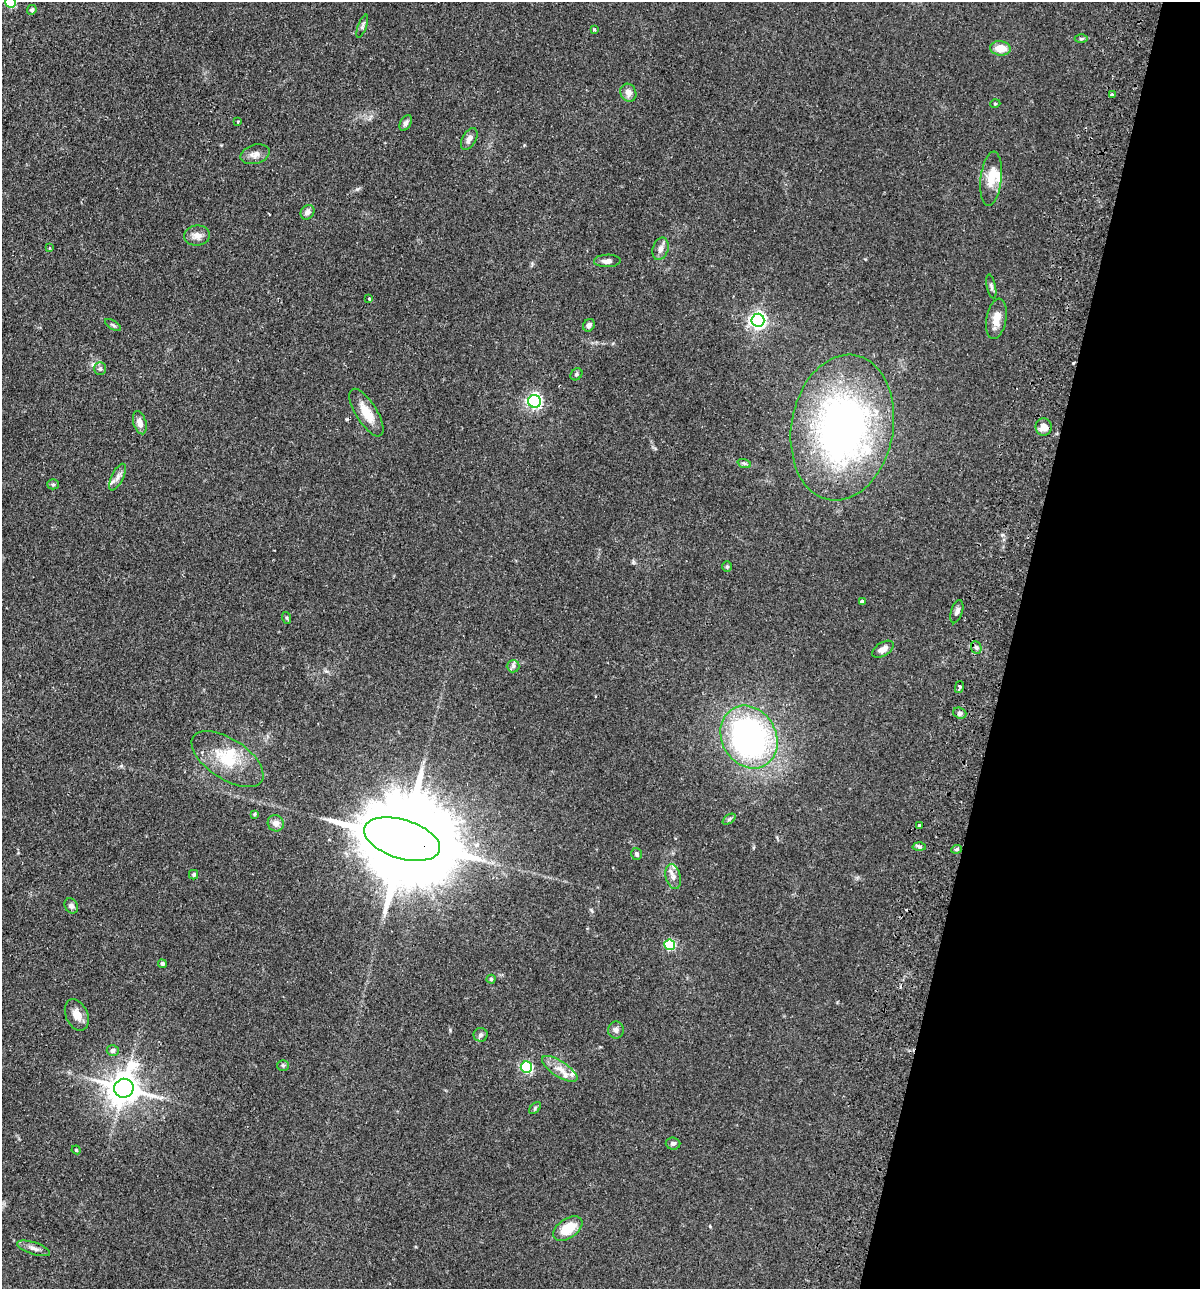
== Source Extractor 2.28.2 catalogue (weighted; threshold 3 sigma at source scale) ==
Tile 8 of 4 x 4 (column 4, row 2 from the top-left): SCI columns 3899-5096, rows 2593-3879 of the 5280 x 5184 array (HDU 1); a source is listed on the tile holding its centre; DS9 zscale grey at full resolution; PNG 1202 x 1291 px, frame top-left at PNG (2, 2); each listed source drawn as its Kron ellipse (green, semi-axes under 4 px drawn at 4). Shown black and unused: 16% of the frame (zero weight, under 2 of 3 exposures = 3% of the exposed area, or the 3 px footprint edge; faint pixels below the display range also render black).
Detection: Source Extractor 2.28.2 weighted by HDU 2 'WHT'; one run over the whole footprint, this tile lists its part. Background 0.0824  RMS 0.0058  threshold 0.0261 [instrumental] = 3 sigma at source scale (4.5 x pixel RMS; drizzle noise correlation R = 1.50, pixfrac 1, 0.05/0.05 arcsec/px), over >= 5 px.
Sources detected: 81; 2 cosmic-ray / hot-pixel residue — neither listed nor drawn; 6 inside a brighter listed object's ellipse — not listed separately; the other 73 listed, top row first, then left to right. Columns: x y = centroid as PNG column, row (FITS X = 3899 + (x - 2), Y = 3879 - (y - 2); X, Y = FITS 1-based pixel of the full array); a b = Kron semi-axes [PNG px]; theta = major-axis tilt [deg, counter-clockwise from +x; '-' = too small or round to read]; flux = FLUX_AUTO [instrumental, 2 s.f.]
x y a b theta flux
11 2 5 5 - 39
32 10 5 4 - 1.5
362 26 12 4 69 1.3
594 29 4 4 - 0.76
1081 39 6 4 -1 0.89
1000 48 10 7 -8 8.5
628 93 9 7 -63 3.3
1113 95 4 3 - 1
995 104 5 3 - 0.46
238 121 3 2 - 0.89
406 123 8 5 63 1.7
469 139 12 6 60 2.7
255 154 15 9 16 3.6
991 179 27 10 83 9.7
308 212 7 6 - 2.4
197 236 13 10 7 3.9
49 248 3 2 - 0.71
661 249 11 7 72 2.9
607 261 13 6 2 2.8
991 286 12 4 -78 1.4
369 299 3 3 - 0.9
996 319 20 10 80 6.7
758 320 6 6 - 200
113 325 9 4 -32 1
589 325 6 5 - 1.7
100 369 6 5 - 1.1
576 374 6 5 - 1
534 401 6 6 - 130
366 413 27 10 -58 11
140 423 12 6 -73 3.5
1044 427 8 8 - 4
842 428 73 51 80 240
744 463 7 4 -19 1.1
117 477 14 6 63 2.8
53 484 5 5 - 0.89
727 566 5 4 - 0.7
862 601 4 3 - 1.4
957 612 12 5 72 1.9
287 618 6 4 -71 0.77
976 648 6 5 - 1.3
883 649 12 6 32 3.5
513 666 6 6 - 1.4
959 687 6 3 75 1.9
960 713 7 5 -20 1.2
749 737 33 27 -61 150
228 759 41 20 -33 23
255 814 3 3 - 0.7
729 819 7 4 37 0.97
276 823 8 8 - 3.7
920 825 4 3 - 3.4
402 839 39 19 -17 15000
919 847 6 4 -2 1.1
957 849 5 3 - 0.91
636 854 6 5 - 1.4
194 875 4 4 - 0.86
673 876 13 7 -76 3.2
71 906 8 6 -58 1.9
670 945 5 5 - 48
162 964 4 4 - 1.3
491 979 4 4 - 0.85
77 1015 16 11 -66 5.8
616 1030 8 8 - 2.1
481 1035 7 6 - 1.5
113 1050 6 5 - 2.1
283 1065 6 5 - 0.91
526 1067 5 5 - 66
560 1069 20 8 -33 5.9
124 1088 10 9 - 1100
535 1108 7 4 47 0.91
673 1144 7 6 - 1.4
76 1150 4 4 - 0.64
568 1229 16 9 34 14
34 1248 17 6 -18 2.9
Overlapping masked pixels (flux is a lower limit): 2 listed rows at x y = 920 825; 402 839
Isophote crosses this tile's border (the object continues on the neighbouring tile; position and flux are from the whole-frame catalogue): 1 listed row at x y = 11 2